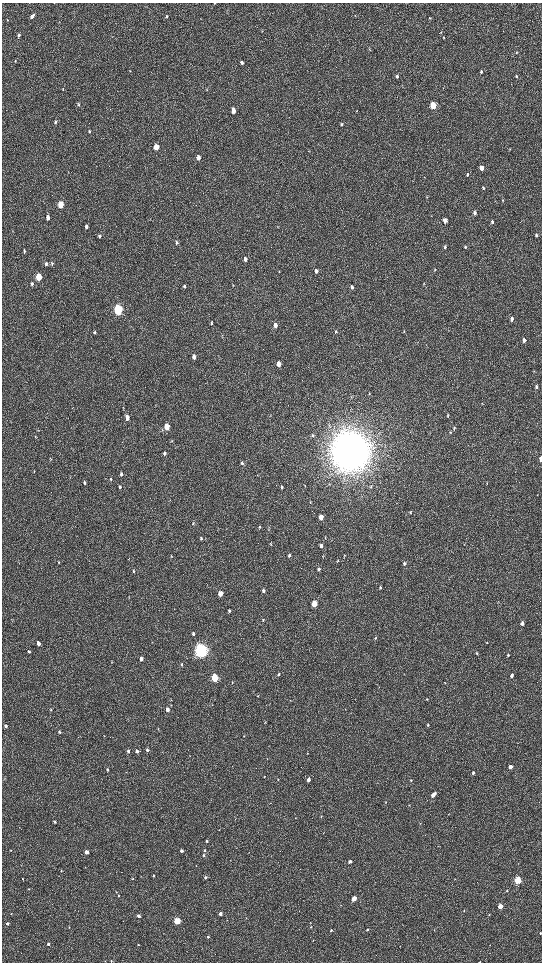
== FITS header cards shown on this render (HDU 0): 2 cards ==
NAXIS1  =                 1080 / length of data axis 1
NAXIS2  =                 1920 / length of data axis 2

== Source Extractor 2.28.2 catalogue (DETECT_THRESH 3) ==
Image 1080 x 1920 px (HDU 0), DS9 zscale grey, zoomed out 1/2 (1 PNG px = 2 x 2 image px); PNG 544 x 964 px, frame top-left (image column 1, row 1919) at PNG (2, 3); no overlay
Background 514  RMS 35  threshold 104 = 3 sigma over >= 5 px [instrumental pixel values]
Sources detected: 198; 2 cannot appear on this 1/2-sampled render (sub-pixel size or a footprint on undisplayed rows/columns) and are not listed; the other 196 listed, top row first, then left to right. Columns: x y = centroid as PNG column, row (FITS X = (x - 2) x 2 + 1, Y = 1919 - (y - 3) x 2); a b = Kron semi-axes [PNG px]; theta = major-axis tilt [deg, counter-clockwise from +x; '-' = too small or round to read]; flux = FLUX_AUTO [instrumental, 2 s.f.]
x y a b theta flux
54 3 3 2 - 2.1e+03
215 3 3 3 - 4.6e+03
355 15 3 2 - 3.0e+03
32 16 6 4 51 2.2e+04
167 16 5 3 - 7.8e+03
430 18 3 3 - 5.0e+03
7 20 3 2 - 3.5e+03
441 32 3 3 - 4.2e+03
19 35 5 4 - 1.3e+04
444 38 3 3 - 4.3e+03
516 52 4 2 - 4.6e+03
15 61 4 3 - 5.7e+03
242 62 5 4 - 1.6e+04
481 72 4 3 - 1.2e+04
397 76 4 3 - 1.4e+04
516 76 4 3 - 1.0e+04
63 89 4 2 - 3.4e+03
79 104 5 3 - 8.6e+03
433 105 4 3 - 3.7e+05
233 111 4 3 - 6.5e+04
356 111 3 2 - 3.6e+03
55 122 5 4 - 1.2e+04
342 124 4 3 - 7.0e+03
89 131 5 3 - 7.2e+03
156 147 4 3 - 1.2e+05
198 157 5 4 - 3.6e+04
481 168 4 3 - 6.2e+04
467 174 4 3 - 8.4e+03
483 188 4 3 - 8.2e+03
427 197 3 3 - 4.6e+03
503 200 4 2 - 5.2e+03
60 204 4 3 - 1.6e+05
475 213 4 3 - 2.4e+04
48 217 5 3 - 2.8e+04
445 221 4 3 - 4.1e+04
492 222 5 4 - 1.2e+04
86 227 5 4 - 1.7e+04
536 235 4 3 - 1.2e+04
99 236 5 4 - 1.1e+04
176 242 5 4 - 1.2e+04
445 247 5 3 - 1.1e+04
465 247 4 3 - 8.8e+03
24 251 5 3 - 1.1e+04
245 259 4 3 - 3.0e+04
52 263 6 4 -89 9.5e+03
46 264 6 4 -82 1.4e+04
435 270 4 3 - 6.2e+03
316 271 5 3 - 2.3e+04
38 277 5 3 - 3.1e+05
32 284 6 4 -89 1.4e+04
233 285 4 2 - 3.8e+03
184 286 5 3 - 1.1e+04
352 287 5 4 - 1.5e+04
118 310 5 4 - 1.0e+06
512 319 4 3 - 2.7e+04
212 323 4 3 - 8.1e+03
275 325 5 4 - 3.6e+04
404 331 4 3 - 5.7e+03
94 332 4 3 - 1.1e+04
336 332 4 3 - 6.5e+03
524 340 4 3 - 2.9e+04
194 357 5 4 - 3.4e+04
279 364 5 4 - 5.0e+04
534 371 3 2 - 3.1e+03
536 387 5 3 - 1.2e+04
369 394 3 2 - 3.9e+03
482 403 4 2 - 3.9e+03
447 415 4 2 - 5.1e+03
127 418 5 4 - 4.3e+04
166 426 5 3 - 1.2e+05
454 428 5 3 - 6.7e+03
451 432 4 3 - 5.1e+03
313 436 5 4 - 9.8e+03
350 451 15 14 - 2.3e+07
164 453 5 3 - 1.5e+04
50 459 5 3 - 6.1e+03
541 459 4 2 - 5.8e+04
242 463 6 4 -79 1.3e+04
34 471 3 3 - 3.5e+03
121 474 5 4 - 1.4e+04
111 479 4 3 - 5.9e+03
84 483 5 3 - 1.1e+04
487 483 4 2 - 3.1e+03
371 486 4 3 - 6.3e+03
120 487 5 4 - 1.2e+04
281 487 4 3 - 9.1e+03
310 502 5 3 - 6.2e+03
410 512 4 3 - 5.6e+03
321 517 4 3 - 7.1e+04
193 523 4 3 - 6.1e+03
259 527 4 3 - 6.2e+03
268 529 5 2 - 5.5e+03
201 539 5 3 - 7.9e+03
321 546 5 3 - 2.2e+04
289 555 5 4 - 1.2e+04
171 556 3 3 - 4.4e+03
344 556 5 2 - 5.4e+03
323 557 3 2 - 3.7e+03
337 561 5 3 - 6.6e+03
58 562 3 3 - 4.1e+03
404 563 5 4 - 1.6e+04
319 569 5 4 - 1.5e+04
133 571 6 4 89 8.8e+03
380 587 4 3 - 8.9e+03
263 591 4 3 - 1.4e+04
220 594 4 3 - 7.8e+04
314 604 4 3 - 2.0e+05
229 611 4 3 - 1.1e+04
263 620 4 3 - 6.1e+03
522 623 4 3 - 2.6e+04
193 634 5 3 - 1.7e+04
375 638 4 3 - 5.0e+03
38 643 4 3 - 4.2e+04
487 643 3 2 - 2.3e+03
29 651 4 3 - 8.5e+03
201 651 6 5 - 3.2e+06
477 653 3 2 - 5.8e+03
508 655 3 2 - 1.1e+04
141 659 4 3 - 3.3e+04
112 662 3 3 - 4.1e+03
182 664 4 3 - 7.8e+03
279 674 4 3 - 9.7e+03
512 676 4 3 - 1.8e+04
215 678 4 3 - 4.7e+05
232 682 3 3 - 4.2e+03
445 683 3 2 - 3.7e+03
258 696 3 2 - 3.2e+03
427 699 3 3 - 5.4e+03
51 709 4 3 - 7.4e+03
167 709 4 3 - 3.6e+04
265 722 3 1 - 2.4e+03
428 725 3 3 - 7.0e+03
6 726 4 3 - 1.6e+04
158 729 3 2 - 3.0e+03
59 732 4 3 - 8.5e+03
104 736 4 1 - 3.0e+03
244 736 3 2 - 3.7e+03
147 750 4 3 - 1.2e+04
128 751 4 3 - 1.3e+04
137 751 4 3 - 2.2e+04
307 753 3 3 - 3.8e+03
510 767 4 3 - 3.6e+04
107 769 4 3 - 9.2e+03
473 773 4 3 - 1.3e+04
264 777 3 3 - 4.7e+03
278 780 3 2 - 2.9e+03
308 780 4 3 - 2.8e+04
411 780 4 3 - 6.5e+03
433 795 6 3 52 6.6e+04
386 802 3 2 - 3.5e+03
409 805 3 2 - 4.0e+03
321 816 4 2 - 5.1e+03
295 818 3 2 - 2.9e+03
55 822 3 3 - 7.8e+03
420 823 3 2 - 3.4e+03
207 841 3 3 - 8.9e+03
10 850 3 2 - 3.3e+03
181 851 3 3 - 1.8e+04
205 851 3 3 - 8.5e+03
86 852 3 3 - 6.2e+04
204 855 3 3 - 8.1e+03
350 861 3 3 - 2.1e+04
21 865 3 2 - 2.2e+03
196 865 2 2 - 2.6e+03
61 870 3 2 - 3.8e+03
153 876 3 2 - 6.3e+03
205 877 3 3 - 1.3e+04
22 879 2 2 - 4.5e+03
133 879 3 3 - 6.5e+03
455 879 3 2 - 2.5e+03
517 880 3 3 - 4.8e+05
28 889 4 2 - 4.2e+03
507 890 3 3 - 5.4e+03
116 892 3 3 - 4.7e+03
118 895 4 3 - 9.2e+03
354 899 3 3 - 1.1e+05
500 906 3 3 - 1.3e+05
464 911 3 2 - 5.3e+03
11 914 3 2 - 3.8e+03
220 914 3 3 - 2.7e+04
489 915 3 2 - 3.3e+03
139 916 3 3 - 2.8e+04
246 918 3 2 - 4.1e+03
177 921 3 3 - 4.0e+05
7 924 3 3 - 1.8e+04
69 927 3 2 - 2.5e+03
311 927 3 2 - 5.7e+03
331 930 3 2 - 1.2e+04
367 930 3 3 - 8.6e+03
434 930 3 2 - 3.8e+03
540 933 2 2 - 9.6e+03
208 936 3 3 - 7.7e+03
48 944 2 2 - 1.4e+04
138 945 3 2 - 5.3e+03
111 961 3 2 - 3.7e+03
479 962 2 1 - 2.1e+03
At the frame edge (FLAGS 8, measured only in part): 5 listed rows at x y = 54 3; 215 3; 541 459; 540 933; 479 962
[2 sub-pixel or undisplayed-footprint detections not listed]